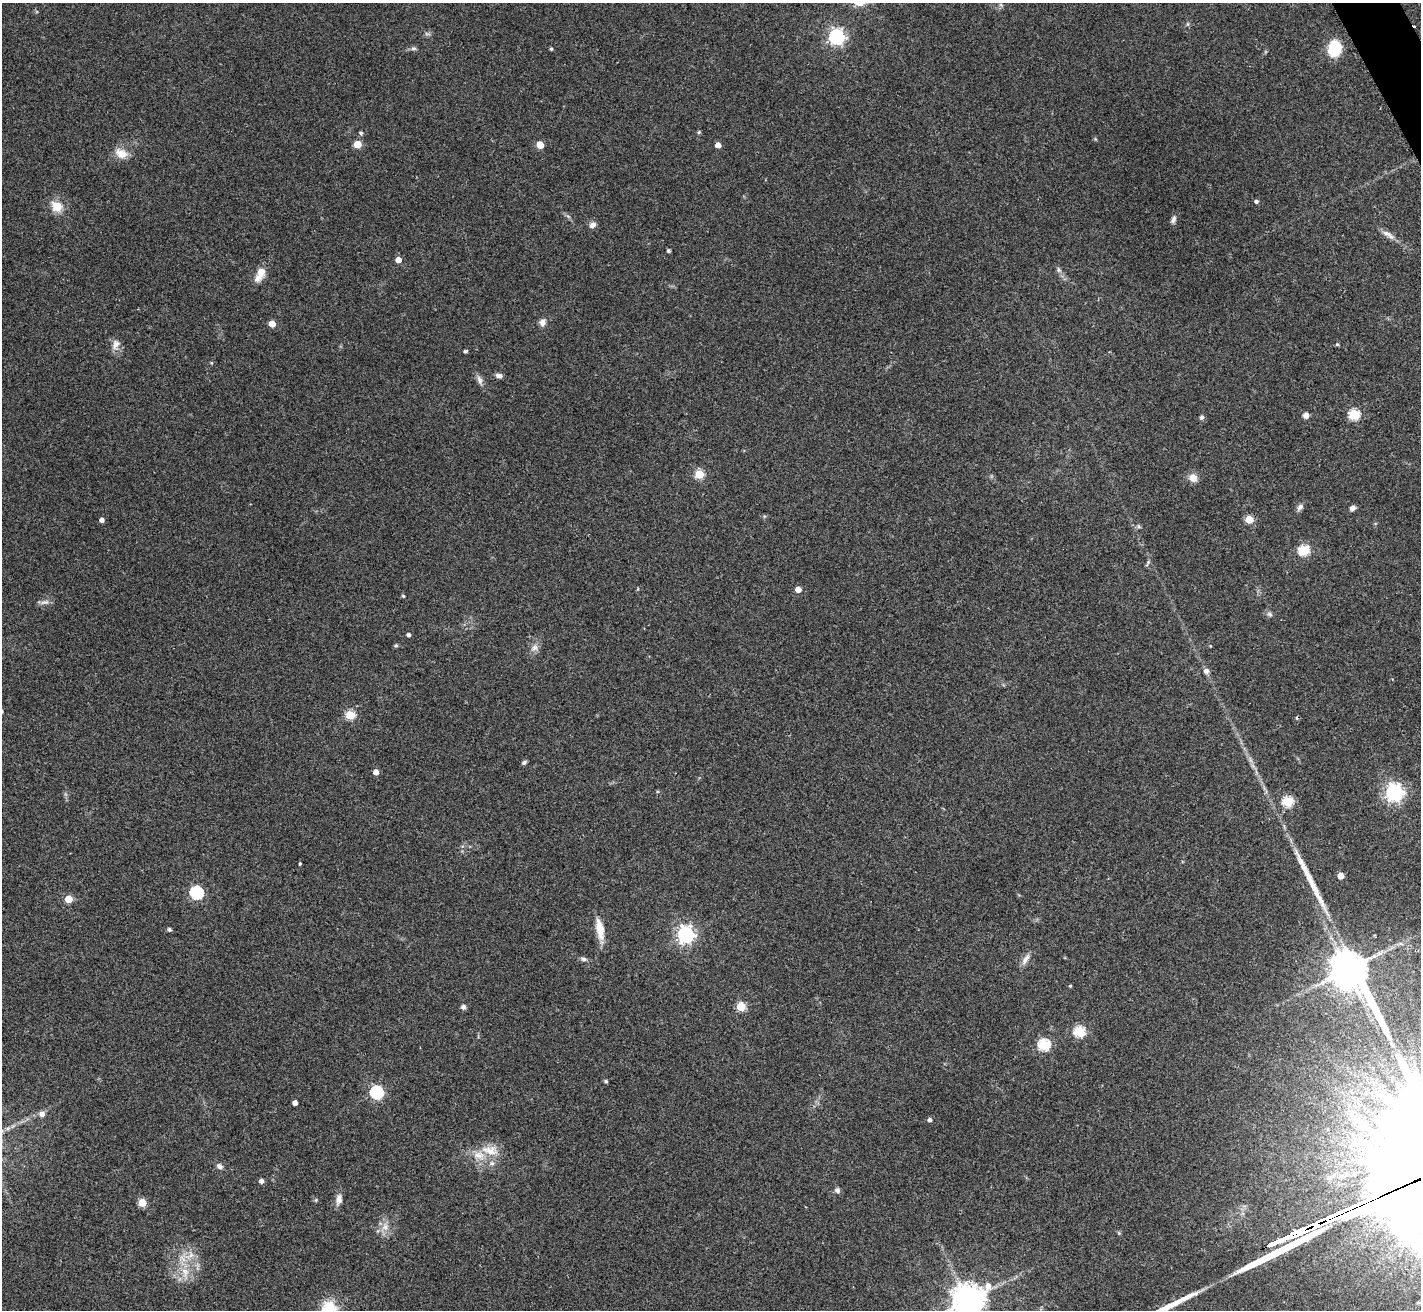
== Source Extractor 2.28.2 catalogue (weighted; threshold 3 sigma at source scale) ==
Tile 10 of 4 x 4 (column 2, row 3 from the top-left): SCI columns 1438-2856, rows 1617-2924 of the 5709 x 5715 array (HDU 1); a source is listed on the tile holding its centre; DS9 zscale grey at full resolution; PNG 1423 x 1312 px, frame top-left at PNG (2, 3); no overlay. Shown black and unused: <1% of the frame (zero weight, under 2 of 3 exposures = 2% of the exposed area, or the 3 px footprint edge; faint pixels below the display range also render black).
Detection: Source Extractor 2.28.2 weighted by HDU 2 'WHT'; one run over the whole footprint, this tile lists its part. Background 0.0398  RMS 0.0066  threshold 0.0298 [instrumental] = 3 sigma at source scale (4.5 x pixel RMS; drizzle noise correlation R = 1.50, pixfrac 1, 0.05/0.05 arcsec/px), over >= 5 px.
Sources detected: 93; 1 too faint to see at this stretch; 1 cosmic-ray / hot-pixel residue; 3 long thin detections or spike segments (spike, bleed or trail) — not listed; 3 inside a brighter listed object's ellipse — not listed separately; the other 85 listed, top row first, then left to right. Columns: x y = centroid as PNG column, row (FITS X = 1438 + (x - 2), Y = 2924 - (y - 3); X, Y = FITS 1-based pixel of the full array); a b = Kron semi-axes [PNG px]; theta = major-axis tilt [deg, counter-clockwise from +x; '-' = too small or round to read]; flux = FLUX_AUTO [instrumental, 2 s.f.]
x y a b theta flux
1001 5 6 4 -45 1.1
837 37 6 6 - 200
413 48 8 5 -5 1.5
1335 48 13 10 82 29
551 49 4 3 - 1
699 132 5 4 - 0.92
361 133 5 4 - 1.2
357 144 5 5 - 17
540 145 5 5 - 12
718 145 4 4 - 6.2
121 153 18 12 -26 7.7
1256 201 5 4 - 1.6
57 206 12 10 -40 11
568 216 6 4 -19 1
1173 219 10 6 70 2.2
592 225 9 6 31 2.9
1388 234 21 6 -33 4.5
668 251 4 4 - 1.1
398 260 5 4 - 6.4
1059 270 8 5 -61 1.7
261 272 12 10 85 6.7
542 322 10 8 65 3
272 324 5 5 - 10
116 344 15 10 63 4.7
1337 344 6 4 0 0.73
465 351 3 3 - 1.3
211 363 5 4 - 0.71
499 376 7 5 -15 2.6
480 380 14 6 -70 3
1354 414 6 5 - 54
1306 415 7 7 - 2.9
1202 417 5 5 - 1.6
699 474 5 5 - 31
1193 478 11 11 - 4.8
1300 507 10 6 53 2.3
1352 508 7 5 37 2.5
1249 519 5 5 - 20
102 520 4 4 - 3.4
1138 526 6 4 -71 0.9
1304 550 6 5 - 55
1148 563 11 4 63 1.3
798 589 5 4 - 5.5
403 596 4 4 - 1
45 602 14 6 8 2.7
1269 614 8 5 -27 1.7
408 635 4 4 - 1.9
396 646 4 4 - 1.2
534 648 12 9 54 3.7
1206 671 6 6 - 3.1
350 715 5 5 - 39
524 762 6 4 31 1.3
376 772 4 4 - 5
1394 792 7 6 - 260
1288 801 6 5 - 50
300 864 3 3 - 0.82
1341 876 5 4 - 8
196 893 6 6 - 96
69 899 5 5 - 21
169 929 4 4 - 1.6
600 929 25 8 -79 11
686 935 7 6 - 250
584 959 9 5 -12 1.9
1025 959 17 7 59 4
1348 971 29 11 -55 1400
1070 986 3 3 - 0.81
741 1006 5 5 - 32
463 1007 6 6 - 1.9
1079 1032 6 5 - 54
1044 1045 6 6 - 65
606 1081 4 4 - 1.2
376 1092 6 6 - 100
295 1103 4 4 - 3.6
42 1114 6 6 - 3.8
930 1120 4 4 - 2
490 1150 26 13 -9 12
219 1166 8 7 - 2.2
261 1181 5 4 - 2.6
837 1190 7 6 - 1.9
339 1199 14 8 83 3.9
142 1203 5 5 - 22
385 1227 12 9 87 5.3
1119 1233 6 4 -71 0.73
190 1255 19 8 34 7.7
185 1273 19 10 -82 9.7
968 1300 12 10 33 940
Isophote crosses this tile's border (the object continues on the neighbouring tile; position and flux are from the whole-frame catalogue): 1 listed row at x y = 968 1300